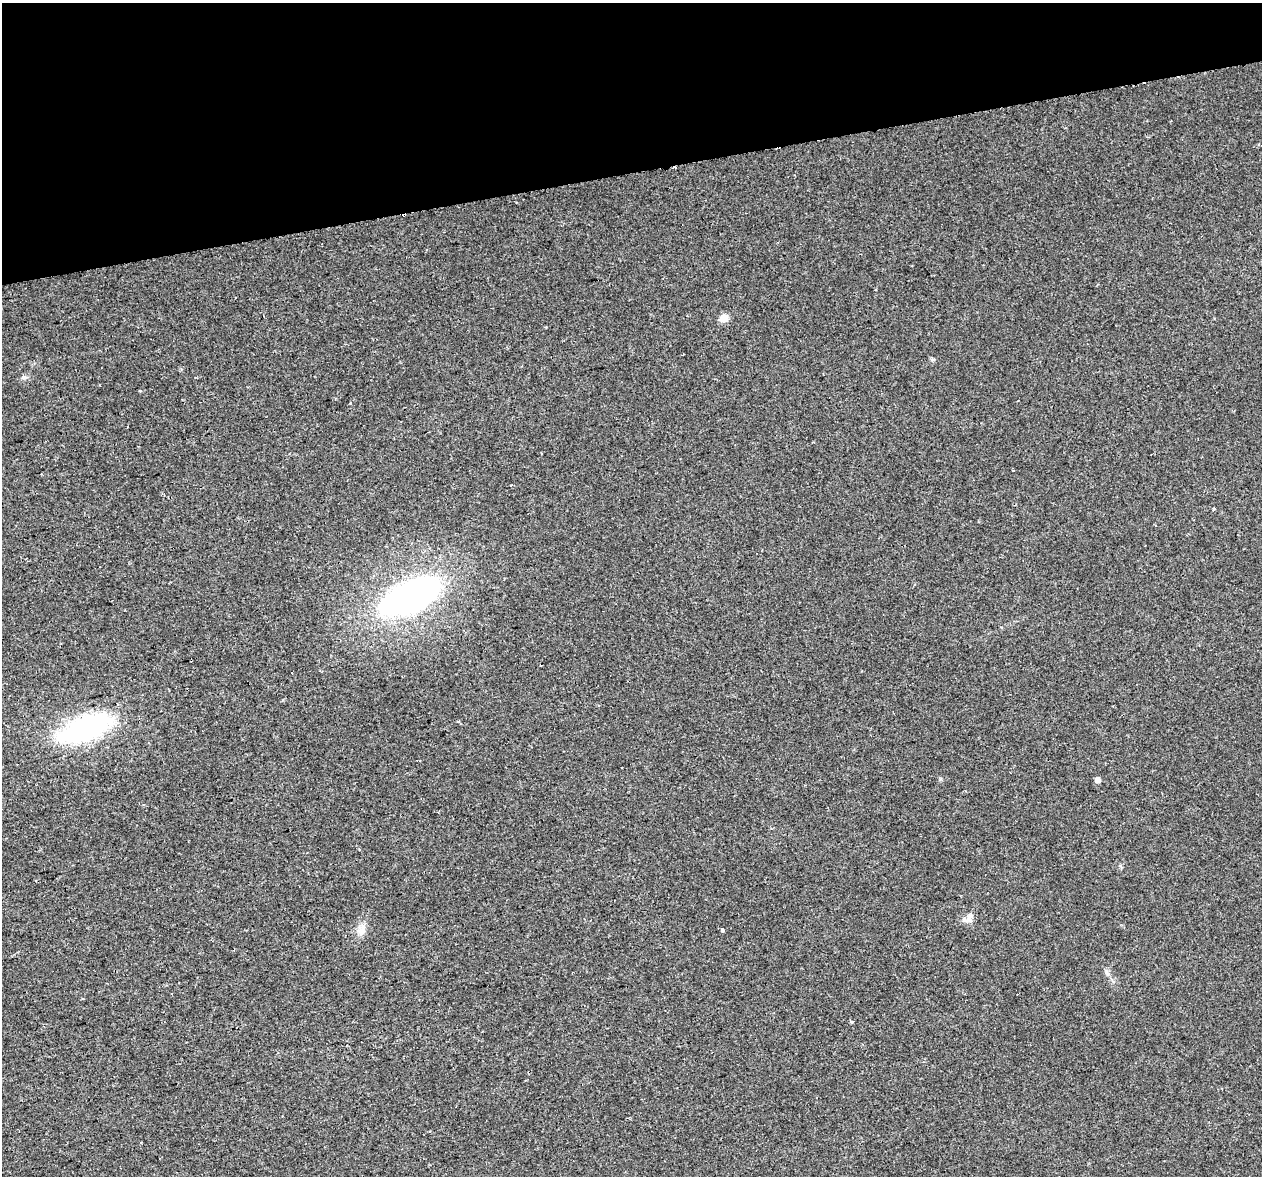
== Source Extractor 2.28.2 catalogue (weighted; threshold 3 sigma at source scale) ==
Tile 3 of 4 x 4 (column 3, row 1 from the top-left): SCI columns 2580-3839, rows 3628-4801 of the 5157 x 4856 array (HDU 1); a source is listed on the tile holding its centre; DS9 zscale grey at full resolution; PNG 1264 x 1178 px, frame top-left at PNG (2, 3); no overlay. Shown black and unused: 15% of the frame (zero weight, under 2 of 3 exposures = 3% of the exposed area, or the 3 px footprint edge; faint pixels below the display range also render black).
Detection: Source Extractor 2.28.2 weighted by HDU 2 'WHT'; one run over the whole footprint, this tile lists its part. Background 0.00668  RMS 0.0029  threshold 0.0129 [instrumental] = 3 sigma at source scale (4.5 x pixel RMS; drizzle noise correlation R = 1.50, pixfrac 1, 0.0396/0.0396 arcsec/px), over >= 5 px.
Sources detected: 14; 2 cosmic-ray / hot-pixel residue — not listed; the other 12 listed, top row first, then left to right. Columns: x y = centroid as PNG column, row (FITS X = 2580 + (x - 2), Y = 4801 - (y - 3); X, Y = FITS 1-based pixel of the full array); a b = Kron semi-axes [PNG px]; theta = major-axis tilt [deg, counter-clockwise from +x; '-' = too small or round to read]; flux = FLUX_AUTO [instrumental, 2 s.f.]
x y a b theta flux
404 215 5 2 - 4
724 318 5 5 - 6.7
24 377 7 4 0 0.55
1214 509 3 3 - 1.7
411 597 64 31 25 77
85 729 58 25 21 40
1097 780 5 4 - 1.9
968 919 15 9 24 1.8
722 930 3 3 - 2.8
362 931 16 10 80 2.4
1107 972 9 4 -69 0.78
852 1022 4 3 - 1.1
Overlapping masked pixels (flux is a lower limit): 1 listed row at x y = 404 215
Unlisted compact peaks at least as high as the median listed source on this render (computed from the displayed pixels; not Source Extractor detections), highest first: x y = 940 779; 350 403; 933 359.